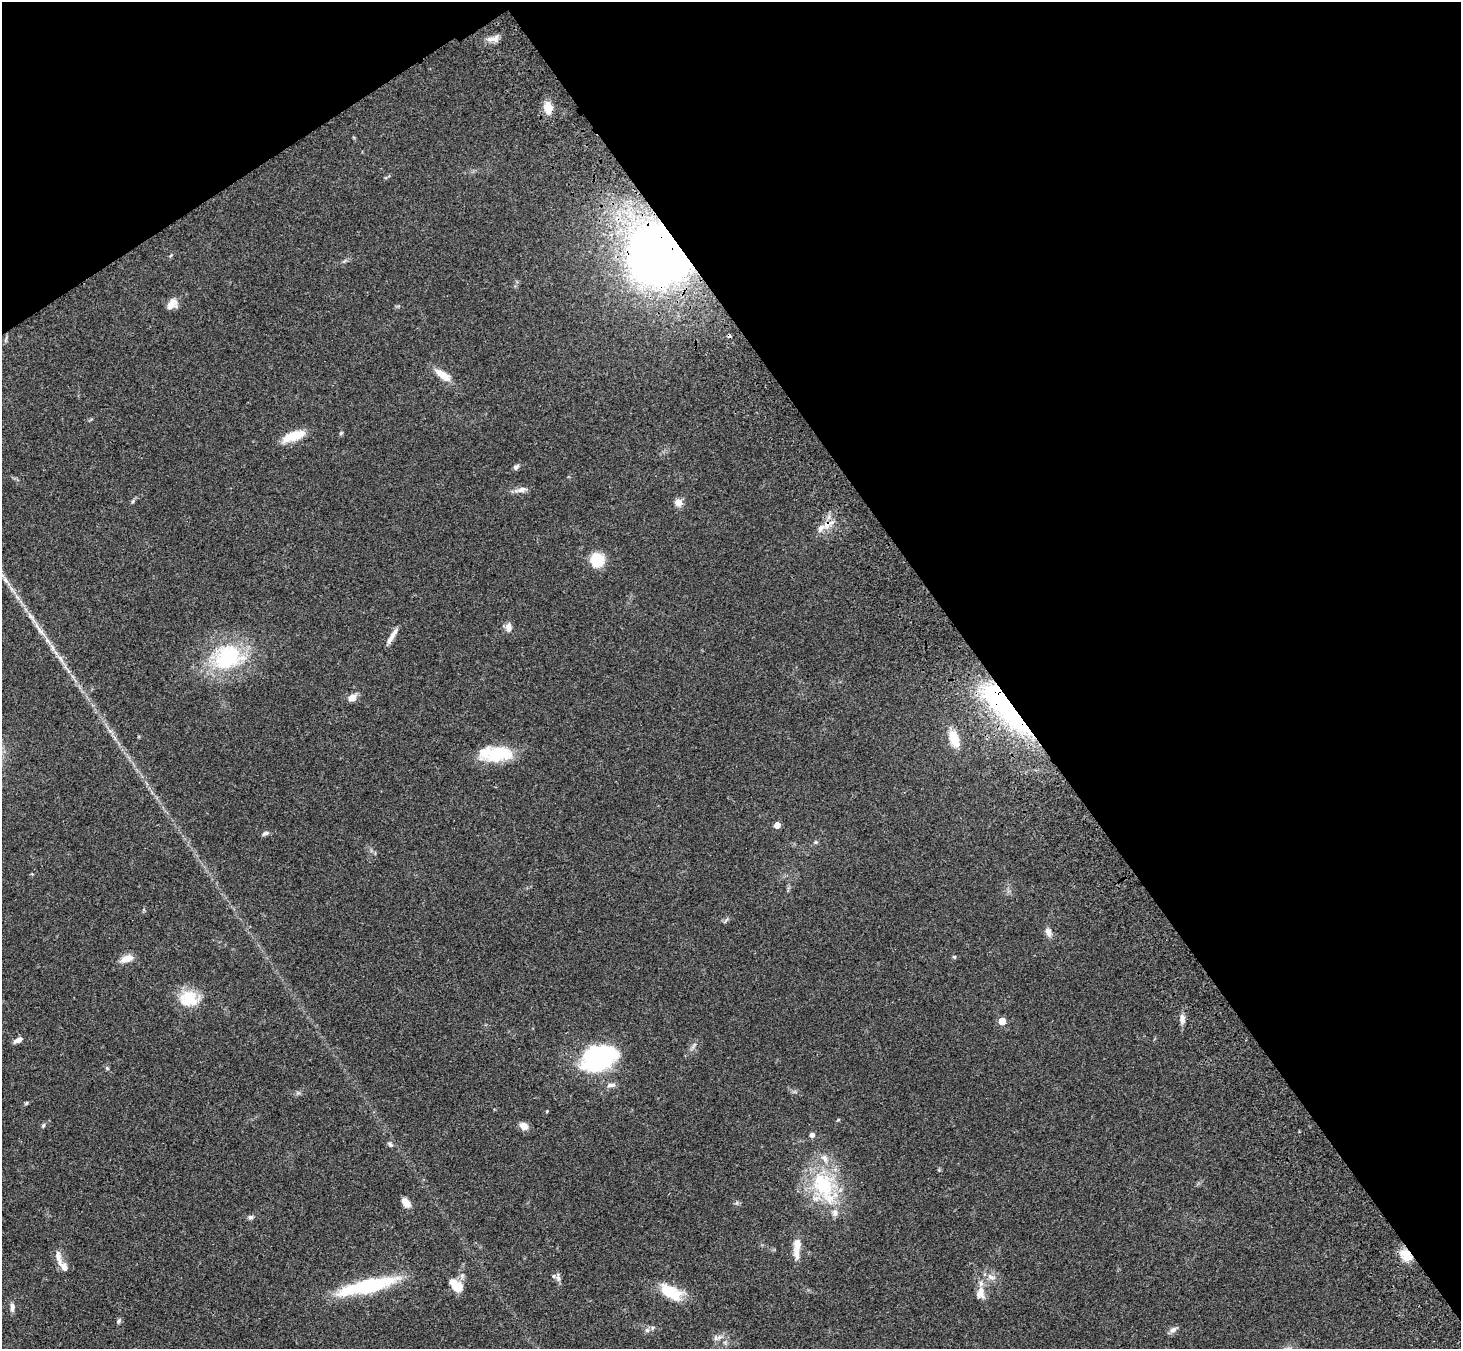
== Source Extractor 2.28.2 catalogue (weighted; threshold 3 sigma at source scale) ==
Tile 3 of 4 x 4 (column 3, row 1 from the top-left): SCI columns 3024-4482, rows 4414-5760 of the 6043 x 5998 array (HDU 1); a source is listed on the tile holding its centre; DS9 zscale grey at full resolution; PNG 1463 x 1351 px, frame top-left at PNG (2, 2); no overlay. Shown black and unused: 37% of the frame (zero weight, under 3 of 4 exposures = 6% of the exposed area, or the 3 px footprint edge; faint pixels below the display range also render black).
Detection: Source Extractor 2.28.2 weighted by HDU 2 'WHT'; one run over the whole footprint, this tile lists its part. Background 0.0413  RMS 0.005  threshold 0.0225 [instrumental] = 3 sigma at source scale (4.5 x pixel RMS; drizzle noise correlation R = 1.50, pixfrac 1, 0.05/0.05 arcsec/px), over >= 5 px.
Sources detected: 67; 2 inside a brighter object's white glare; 1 cosmic-ray / hot-pixel residue — not listed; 7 inside a brighter listed object's ellipse — not listed separately; the other 57 listed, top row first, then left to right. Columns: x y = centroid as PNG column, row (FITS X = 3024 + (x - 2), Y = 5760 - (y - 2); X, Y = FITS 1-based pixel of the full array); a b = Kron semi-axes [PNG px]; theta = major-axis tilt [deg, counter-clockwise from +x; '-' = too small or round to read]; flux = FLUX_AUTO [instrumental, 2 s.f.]
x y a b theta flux
492 39 19 6 7 3
548 107 11 9 -75 6.4
662 256 48 35 -15 370
172 304 15 10 48 3.7
443 375 24 9 -33 6.3
341 433 5 4 - 0.63
293 436 24 9 20 11
516 467 8 6 46 1.2
522 490 13 7 14 2.6
133 501 6 4 71 0.69
678 503 10 8 -53 3.2
827 525 13 8 41 4.5
597 560 12 12 - 15
509 627 12 7 89 2.6
39 629 27 5 -51 5
392 636 23 5 59 3.2
228 657 40 31 28 40
352 698 9 6 36 4
1005 707 70 18 -49 89
954 738 22 11 -71 8.2
499 754 35 17 6 19
777 825 4 4 - 5.1
265 833 9 5 21 1.3
816 842 6 5 - 0.67
1048 932 12 7 -73 2.4
954 957 5 4 - 0.62
127 958 16 8 21 4.4
188 998 24 21 3 13
1182 1019 11 7 -87 2.4
1002 1021 5 5 - 11
18 1040 11 5 27 2.5
598 1058 36 26 25 57
107 1068 5 5 - 0.57
611 1085 12 5 4 1.9
26 1103 6 4 70 0.51
547 1111 5 3 - 0.37
43 1125 6 4 68 0.7
524 1126 9 7 -31 3.7
812 1135 6 5 - 1.5
390 1144 7 5 -55 0.98
824 1186 51 25 -66 36
406 1203 10 6 -47 4.5
250 1217 7 5 1 1.1
797 1245 18 9 86 4.9
1405 1255 16 11 -44 6.8
58 1258 24 6 -75 3.7
558 1277 14 5 -81 1.6
991 1277 12 6 -11 2.4
456 1285 18 10 -44 7.9
367 1286 60 13 13 43
671 1292 30 15 -30 13
981 1293 17 11 -88 4.9
12 1308 12 5 -86 1.8
119 1321 7 4 88 0.79
647 1330 6 6 - 1.1
1173 1330 10 7 27 1.9
716 1338 6 6 - 1.2
Overlapping masked pixels (flux is a lower limit): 4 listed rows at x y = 662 256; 827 525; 1005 707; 1405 1255